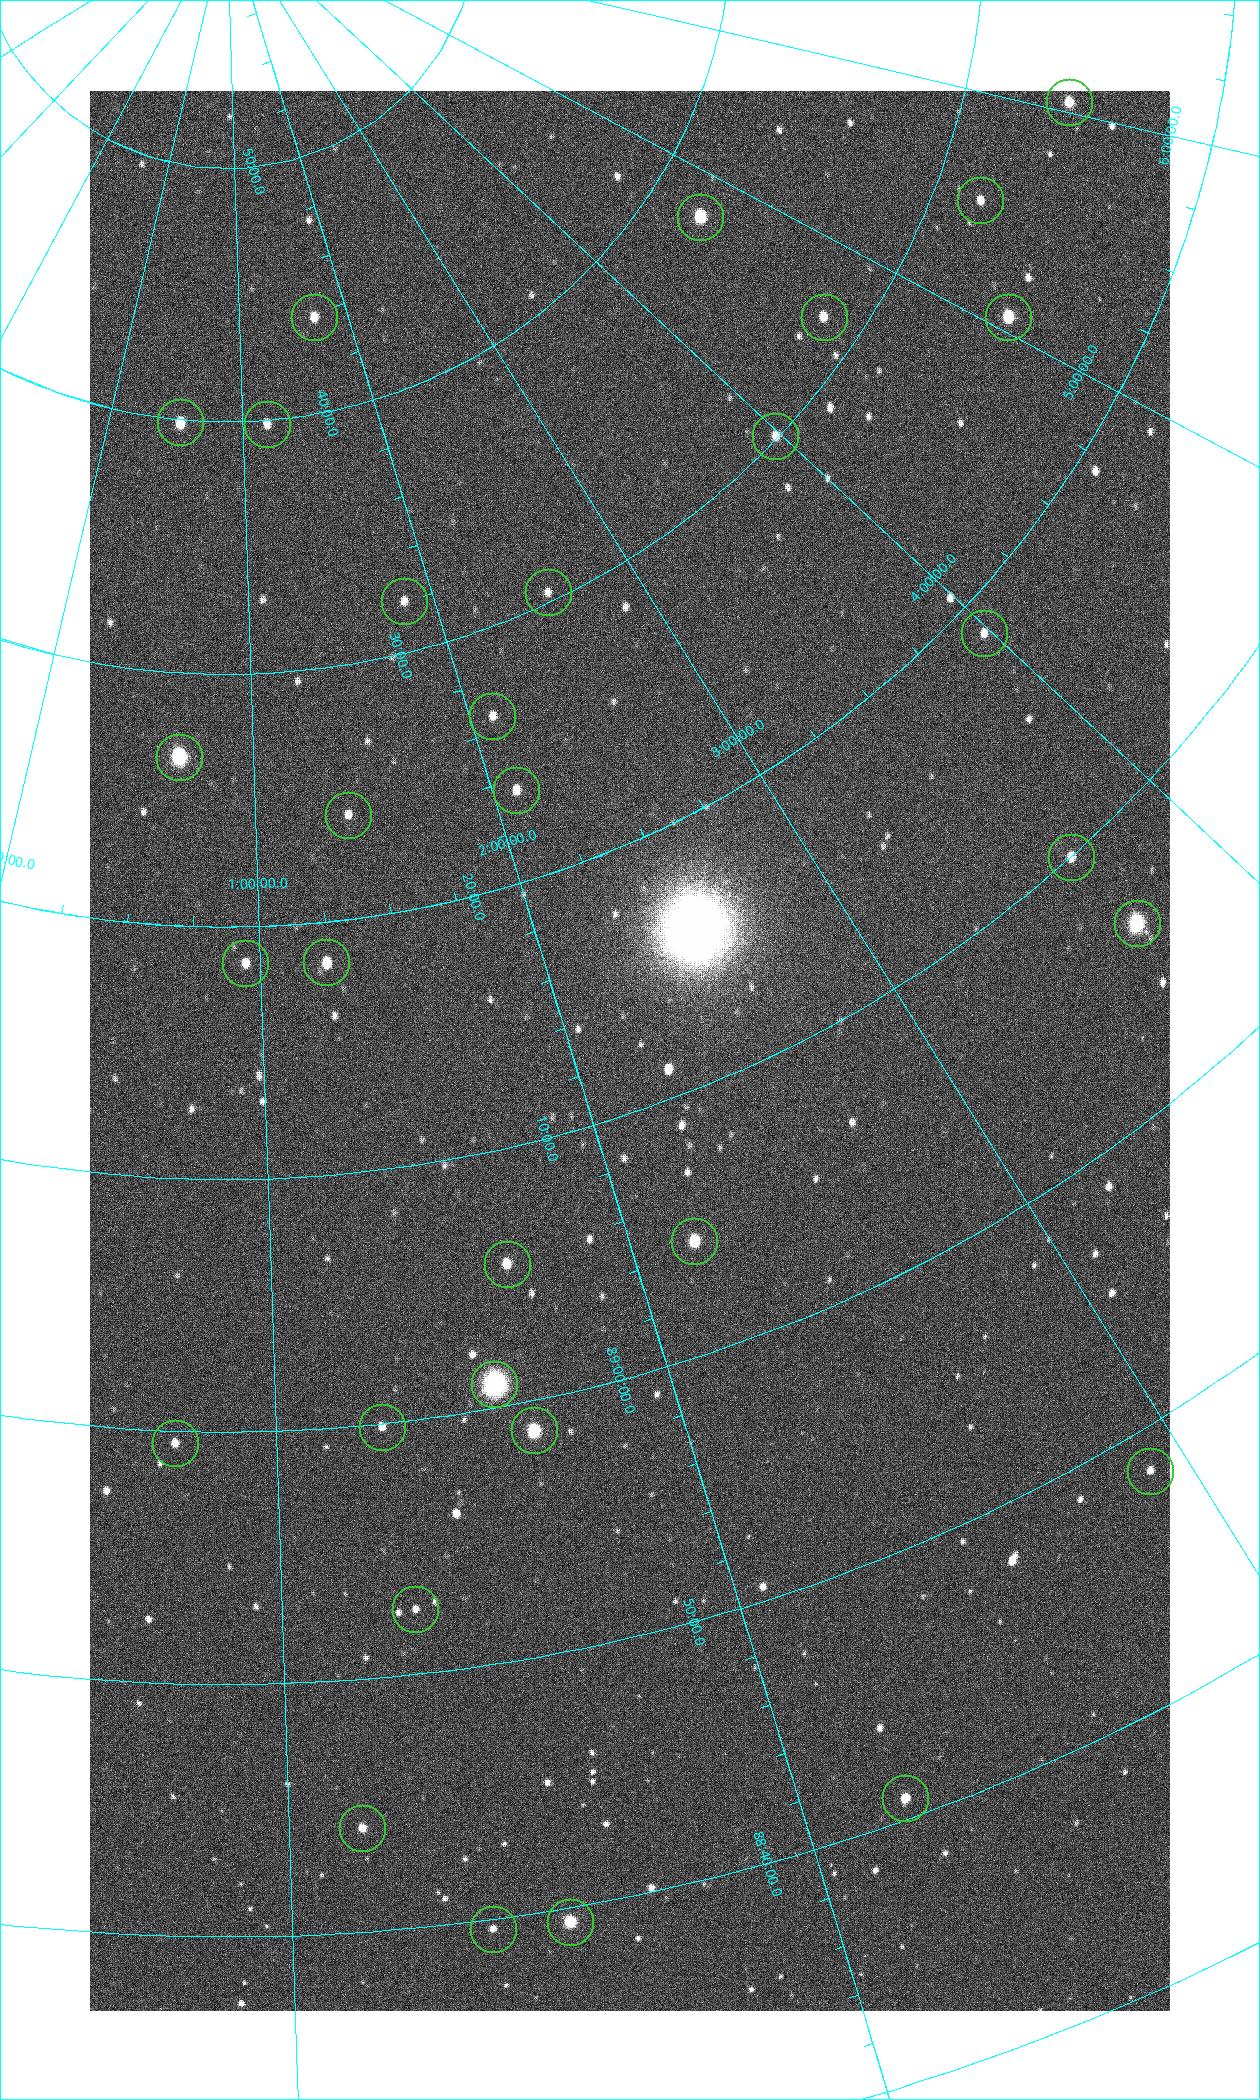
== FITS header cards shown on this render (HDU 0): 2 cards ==
NAXIS1  =                 1080 / length of data axis 1
NAXIS2  =                 1920 / length of data axis 2

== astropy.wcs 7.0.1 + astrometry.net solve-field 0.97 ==
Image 1080 x 1920 px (HDU 0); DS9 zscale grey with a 90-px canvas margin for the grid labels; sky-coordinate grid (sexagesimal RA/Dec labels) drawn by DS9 from the SOLVED WCS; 32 Tycho-2 reference stars matched to detected sources circled (green)
Header WCS: none
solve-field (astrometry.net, Tycho-2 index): SOLVED blind (the file carries no WCS)
Solved WCS: RA---TAN-SIP/DEC--TAN-SIP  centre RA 02:10:43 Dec +89:12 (32.68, +89.21 deg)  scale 2.37 arcsec/px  FOV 42.7' x 76.0'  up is +20 deg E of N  parity flipped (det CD > 0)
(file carries no celestial WCS; the grid is the blind solution)
Tycho-2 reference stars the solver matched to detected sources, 32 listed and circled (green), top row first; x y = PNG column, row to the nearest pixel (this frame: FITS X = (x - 90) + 1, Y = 1920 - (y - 91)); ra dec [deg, ICRS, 3 dp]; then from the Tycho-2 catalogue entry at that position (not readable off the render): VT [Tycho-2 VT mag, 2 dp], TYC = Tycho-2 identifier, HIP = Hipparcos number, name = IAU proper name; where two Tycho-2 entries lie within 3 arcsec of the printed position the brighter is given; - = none
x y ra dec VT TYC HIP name
1069 102 90.669 +89.431 10.31 4630-104-1 - -
980 200 82.420 +89.469 11.69 4629-103-1 - -
700 217 70.692 +89.630 9.34 4629-37-1 - -
314 317 25.399 +89.729 11.04 4627-64-1 - -
824 317 69.250 +89.526 11.02 4629-45-1 - -
1008 317 75.971 +89.421 9.41 4629-33-1 - -
180 422 7.906 +89.665 10.51 4627-6-1 - -
267 424 17.696 +89.664 11.87 4627-21-1 - -
775 436 59.681 +89.501 11.64 4628-48-1 - -
548 592 38.519 +89.506 12.22 4628-39-1 - -
404 601 27.685 +89.533 12.30 4627-91-1 - -
984 633 59.678 +89.312 11.93 4628-44-1 - -
492 716 31.518 +89.444 11.89 4628-72-1 - -
179 757 9.931 +89.444 8.22 4627-49-1 3128 -
516 790 31.476 +89.392 11.96 4628-239-1 - -
348 815 20.865 +89.402 11.76 4627-105-1 - -
1071 857 55.017 +89.166 11.19 4628-70-1 - -
1137 923 55.225 +89.105 8.15 4628-68-1 17195 -
326 962 18.559 +89.307 10.52 4627-75-1 - -
245 963 14.190 +89.309 11.36 4627-74-1 - -
694 1241 32.549 +89.073 9.84 4628-149-1 - -
507 1264 24.867 +89.092 10.76 4627-125-1 - -
494 1384 23.461 +89.016 6.47 4627-259-1 7283 -
382 1427 19.000 +88.998 11.53 4627-46-1 - -
534 1430 24.587 +88.980 9.00 4627-86-1 - -
175 1443 11.209 +88.992 11.71 4627-72-1 - -
1150 1471 43.819 +88.807 12.14 4628-98-1 - -
415 1609 19.495 +88.876 11.74 4627-109-1 - -
905 1798 32.945 +88.680 10.72 4628-99-1 - -
362 1828 17.187 +88.735 11.22 4627-80-1 - -
570 1922 22.838 +88.657 9.18 4627-37-1 - -
493 1929 20.674 +88.660 11.87 4627-100-1 - -